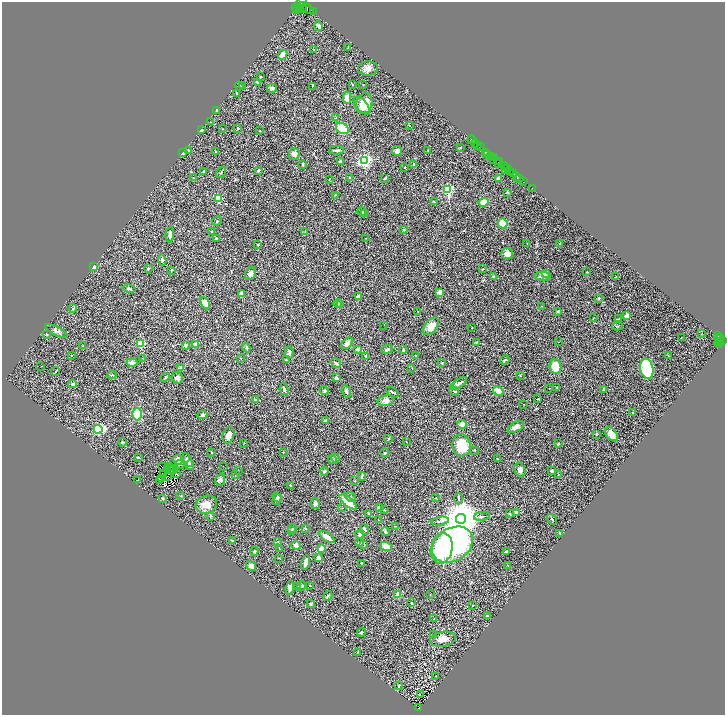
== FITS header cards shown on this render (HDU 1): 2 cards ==
NAXIS1  =                 1445
NAXIS2  =                 1425

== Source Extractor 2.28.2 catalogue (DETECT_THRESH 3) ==
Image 1445 x 1425 px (HDU 1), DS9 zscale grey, zoomed out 1/2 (1 PNG px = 2 x 2 image px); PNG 727 x 717 px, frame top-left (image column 1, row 1425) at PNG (2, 2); each listed source drawn as its Kron ellipse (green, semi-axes under 4 px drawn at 4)
Background 0.839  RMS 0.03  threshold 0.0885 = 3 sigma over >= 5 px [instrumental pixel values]
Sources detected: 351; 47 cannot appear on this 1/2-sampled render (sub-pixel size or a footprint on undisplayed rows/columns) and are neither listed nor drawn; the other 304 listed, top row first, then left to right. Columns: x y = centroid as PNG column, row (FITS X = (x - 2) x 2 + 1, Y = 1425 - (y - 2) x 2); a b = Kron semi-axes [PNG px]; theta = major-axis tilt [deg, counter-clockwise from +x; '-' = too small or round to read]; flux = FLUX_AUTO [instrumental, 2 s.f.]
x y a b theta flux
300 4 11 3 58 7600
296 8 3 2 - 1700
303 8 3 2 - 2600
307 8 8 4 -36 15000
299 9 3 2 - 2400
301 10 3 2 - 2100
313 12 2 1 - 270
319 26 5 4 - 18
348 47 2 2 - 2.9
314 50 3 2 - 2.3
282 55 5 3 - 45
368 69 10 7 4 28
261 77 2 2 - 7.4
257 82 3 2 - 3.4
352 84 3 2 - 3.1
363 85 3 2 - 1.6
239 86 4 2 - 3.3
243 86 3 2 - 2.9
312 86 3 2 - 2.9
272 88 5 3 - 15
237 94 3 2 - 3.6
347 98 6 3 -87 37
364 104 10 8 73 73
362 106 10 5 -51 42
216 110 3 2 - 8.1
336 118 4 2 - 6.7
210 122 2 2 - 1.8
409 125 3 2 - 3.9
238 128 3 2 - 11
342 128 7 5 -32 100
223 129 2 2 - 2.1
201 130 3 3 - 15
259 131 3 2 - 1.9
472 140 5 2 - 110
475 143 3 1 - 910
478 146 2 1 - 820
480 147 3 2 - 1200
461 148 2 2 - 2.2
337 150 7 2 1 11
428 150 3 2 - 2.1
188 151 3 2 - 4.4
397 151 5 5 - 18
216 152 2 2 - 2.1
485 152 3 3 - 840
183 153 3 3 - 5.6
487 153 2 1 - 390
294 154 6 5 - 20
488 155 4 3 - 1600
491 156 2 2 - 910
492 158 6 2 -61 350
494 158 3 2 - 640
364 160 3 3 - 1700
497 161 4 2 - 430
340 162 3 3 - 22
500 162 2 1 - 630
498 163 2 1 - 670
303 164 3 2 - 6.8
414 164 3 2 - 9.4
405 167 3 2 - 2.4
504 167 4 2 - 730
508 168 2 1 - 71
505 170 2 1 - 290
204 171 3 2 - 5.7
258 171 4 3 - 10
510 171 4 2 - 110
221 173 6 3 57 6.4
513 173 3 2 - 110
516 176 3 2 - 1200
194 178 2 2 - 1.8
349 178 3 2 - 5.1
385 178 3 3 - 4.5
329 179 3 2 - 2.2
498 179 3 2 - 17
520 179 2 1 - 210
523 181 2 1 - 95
532 188 2 1 - 22
448 189 3 3 - 720
508 193 4 2 - 3.5
335 195 3 3 - 2.8
219 198 3 3 - 230
434 202 3 2 - 7.5
483 202 5 3 - 74
362 211 4 4 - 11
364 214 3 3 - 5.7
217 221 5 3 - 5.7
503 223 5 4 - 180
404 229 3 2 - 3.8
211 231 3 2 - 2.3
305 232 3 2 - 2.7
170 234 8 3 86 17
365 238 2 1 - 1.4
216 239 3 3 - 11
527 243 2 1 - 3.6
560 243 2 2 - 6.2
258 245 2 2 - 4.4
507 254 6 5 - 29
162 260 6 3 -78 12
93 267 3 2 - 28
148 268 3 3 - 4.5
483 269 2 1 - 4.8
171 270 3 2 - 4.1
587 272 2 2 - 6
250 274 7 5 57 16
545 274 4 3 - 15
543 276 8 3 -3 17
494 277 3 3 - 11
616 277 4 2 - 3.1
129 289 6 3 -12 10
440 292 4 3 - 35
241 294 4 3 - 34
358 297 3 3 - 19
598 298 2 2 - 20
205 303 6 4 -65 41
338 303 4 3 - 5.5
340 304 4 2 - 3.9
542 306 2 2 - 2.1
73 308 4 4 - 7.9
418 311 3 2 - 1.8
558 311 2 2 - 9
627 316 2 2 - 88
593 318 2 1 - 1.8
618 319 3 2 - 2.7
384 325 2 1 - 1.3
431 326 10 6 51 53
617 326 5 2 - 4.5
472 328 2 1 - 2.7
56 331 13 3 -27 17
701 334 2 1 - 1.9
47 335 2 2 - 4.4
718 336 3 2 - 380
719 337 2 2 - 250
681 338 2 1 - 2.3
719 340 2 1 - 160
723 341 3 2 - 1300
477 342 3 3 - 5.3
559 342 2 1 - 1.3
720 342 3 2 - 630
347 343 7 4 44 23
719 343 4 2 - 790
141 344 3 3 - 330
196 344 3 2 - 32
185 345 4 3 - 16
82 346 3 2 - 2
246 348 4 3 - 5.4
358 349 2 2 - 8.5
387 349 6 3 25 8.8
403 350 4 3 - 5
289 352 6 4 85 12
72 355 2 2 - 2.4
416 355 2 2 - 1.9
668 355 2 2 - 1.7
366 356 3 2 - 13
142 358 2 1 - 1.4
240 358 2 1 - 5
287 360 4 3 - 5.2
505 360 5 2 - 5.8
132 362 5 4 - 18
336 363 5 3 - 11
442 363 3 2 - 3.1
40 366 2 1 - 23
555 366 7 6 - 160
180 368 2 2 - 26
412 368 3 2 - 2.1
647 369 10 6 -78 470
55 371 4 2 - 4.3
112 375 5 1 - 2.8
520 375 3 2 - 2.2
165 377 5 2 - 4.1
177 378 6 5 - 18
336 378 3 2 - 13
459 383 9 3 32 23
73 384 4 3 - 7.5
557 387 4 3 - 4.6
549 388 2 1 - 1.5
284 389 6 3 -75 10
324 390 4 4 - 7.1
603 390 3 3 - 4.2
346 391 6 3 -67 12
454 391 5 3 - 7.8
498 391 5 4 - 65
392 392 7 2 -32 7.7
538 399 3 2 - 3.8
255 400 3 3 - 9
386 400 8 5 13 22
524 404 2 2 - 2.2
633 412 2 2 - 5
137 414 6 5 - 150
203 415 5 4 - 12
325 420 2 2 - 22
462 424 5 4 - 36
516 427 9 4 28 31
98 429 4 3 - 770
596 434 4 2 - 3.6
611 434 8 5 -50 40
228 435 8 5 74 34
389 439 3 3 - 6.9
122 442 4 3 - 6
406 442 2 2 - 1.8
244 443 2 2 - 2.1
558 444 4 2 - 4.5
461 445 11 9 -85 150
475 450 2 2 - 2.8
211 452 3 2 - 3.3
283 452 2 2 - 7.1
385 453 2 2 - 9.3
138 458 3 2 - 7.1
335 458 4 3 - 14
497 459 3 3 - 5.3
178 460 5 4 - 34
188 460 8 4 -60 23
332 460 4 3 - 8.9
180 464 5 3 - 6.6
190 465 5 3 - 21
223 466 2 1 - 1.4
162 467 2 1 - 2.4
170 467 3 1 - 0.9
168 469 2 1 - 0.66
170 470 2 1 - 1.5
173 470 4 2 - 1.1
238 470 2 2 - 1.7
520 470 7 5 -69 23
324 471 4 3 - 8.2
552 471 2 2 - 26
176 473 3 2 - 1.6
235 474 2 2 - 2.6
558 474 3 2 - 2.1
164 475 2 1 - 1.3
168 476 2 1 - 2.7
362 476 4 3 - 5.8
161 479 2 1 - 1.9
137 480 4 1 - 1.8
159 480 3 1 - 0.78
220 480 6 4 73 15
355 481 3 2 - 1.9
290 485 3 2 - 6.3
181 496 2 2 - 5.7
277 497 6 4 -45 12
351 497 6 3 -32 6.5
436 498 2 2 - 2.6
162 499 3 3 - 6.9
277 499 5 4 - 15
459 499 6 3 89 6.7
348 502 11 4 -38 85
315 503 6 4 -79 14
206 504 11 8 23 56
379 507 3 3 - 13
342 508 2 2 - 2.2
384 510 4 2 - 4.6
516 513 2 2 - 32
369 514 2 2 - 34
510 514 4 2 - 3.8
210 516 3 3 - 5.3
482 516 8 2 7 8.9
461 519 5 5 - 19000
552 519 6 2 -53 4.1
378 520 2 1 - 2
440 521 9 3 9 12
395 526 2 1 - 2.9
293 528 4 3 - 6.7
305 528 4 3 - 4.6
365 529 5 2 - 5.9
292 530 3 3 - 5.8
385 532 4 3 - 11
560 533 3 2 - 4.4
360 534 4 4 - 14
327 537 9 3 -35 34
232 540 3 2 - 4.9
278 542 3 2 - 3.2
360 542 4 3 - 10
364 544 3 3 - 3.4
296 545 5 3 - 29
453 545 22 16 33 1200
386 546 6 4 -15 74
321 548 4 2 - 59
442 548 15 10 77 650
279 549 3 2 - 2.3
254 551 4 2 - 4.1
507 551 3 2 - 16
278 558 2 2 - 2.3
318 558 3 3 - 27
306 563 7 4 77 26
361 563 2 1 - 2.9
508 565 2 2 - 6.9
251 566 5 4 - 31
310 585 2 2 - 2.8
302 586 5 3 - 7.1
297 587 4 3 - 4.7
290 588 6 4 81 23
398 595 2 2 - 170
430 595 3 2 - 1.7
328 596 5 3 - 5.3
412 603 3 2 - 5.2
310 604 3 3 - 9.9
472 605 2 2 - 2.4
487 616 2 2 - 20
434 619 2 1 - 60
361 632 5 3 - 8.8
433 634 3 2 - 3.8
443 639 13 7 10 47
358 652 2 2 - 2
436 676 2 1 - 1.9
399 686 4 2 - 4.7
420 695 2 1 - 2.6
418 708 3 2 - 79
At the frame edge (FLAGS 8, measured only in part): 1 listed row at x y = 300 4
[47 sub-pixel or undisplayed-footprint detections neither listed nor drawn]